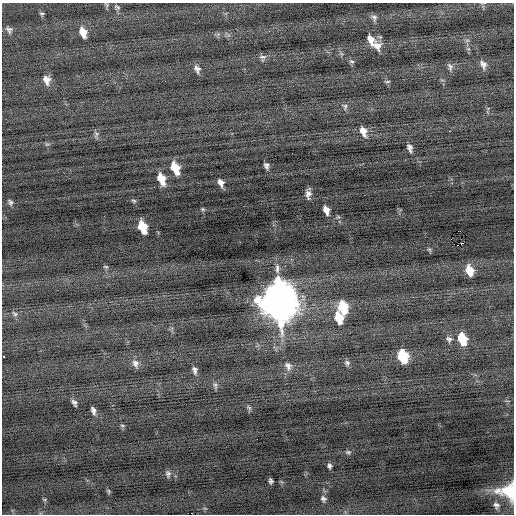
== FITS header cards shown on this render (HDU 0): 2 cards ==
NAXIS1  =                  512 / Axis length
NAXIS2  =                  512 / Axis length

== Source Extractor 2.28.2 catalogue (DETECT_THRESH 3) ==
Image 512 x 512 px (HDU 0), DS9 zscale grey, 1 PNG px = 1 image px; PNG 516 x 516 px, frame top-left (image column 1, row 512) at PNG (2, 3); no overlay
Background -0.0654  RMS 0.73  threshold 2.19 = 3 sigma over >= 5 px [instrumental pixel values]
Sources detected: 64; all 64 listed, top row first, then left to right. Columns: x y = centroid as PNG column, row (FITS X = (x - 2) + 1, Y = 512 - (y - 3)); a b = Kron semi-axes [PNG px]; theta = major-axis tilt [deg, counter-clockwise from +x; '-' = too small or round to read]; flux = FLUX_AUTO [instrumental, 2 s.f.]
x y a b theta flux
117 7 9 6 -39 120
42 13 6 5 - 74
374 17 9 7 -64 170
9 30 9 7 -55 170
83 32 11 7 -70 590
371 40 16 9 -68 470
467 40 7 4 2 96
377 45 14 12 -67 460
262 58 9 8 - 160
352 61 7 5 -17 97
483 65 12 7 -73 260
450 67 11 7 -73 160
197 69 11 8 -67 220
47 80 11 9 -75 370
387 81 8 3 -4 66
345 106 9 7 -56 150
363 131 13 7 -67 400
449 131 2 2 - 26
96 134 11 6 83 140
47 144 8 5 -11 93
410 148 11 6 -72 200
266 165 7 5 -67 160
175 168 11 7 -67 1300
161 179 11 6 -69 890
221 183 8 6 -68 240
308 194 9 6 87 230
134 200 7 5 -31 76
10 202 8 5 -82 120
203 209 5 4 - 64
326 210 8 5 -69 340
142 227 11 6 -69 1500
459 231 4 2 - 4000
458 245 2 2 - 5100
429 249 6 5 - 72
106 267 7 4 -7 68
277 269 13 5 -88 240
469 270 10 7 -73 810
278 301 15 12 -73 140000
343 307 11 8 -76 1800
15 314 10 6 -35 140
339 318 12 8 -72 1100
449 339 9 7 -28 160
462 339 10 7 -72 1600
4 356 3 3 - 290
403 356 10 7 -72 2600
135 363 11 9 -66 270
347 363 8 7 - 130
288 366 12 10 -63 300
195 370 10 6 -76 180
215 386 10 5 -79 120
74 403 8 5 -61 150
249 408 8 5 -53 95
93 410 8 5 -72 190
122 425 6 4 -3 65
348 452 8 5 8 97
329 466 6 5 - 120
168 474 9 6 -77 140
271 481 5 4 - 110
507 489 17 11 60 830
512 490 25 7 84 800
108 491 8 4 -77 69
497 491 18 13 -12 720
323 499 9 8 - 160
496 505 11 9 -70 270
At the frame edge (FLAGS 8, measured only in part): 2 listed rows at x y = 4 356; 512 490